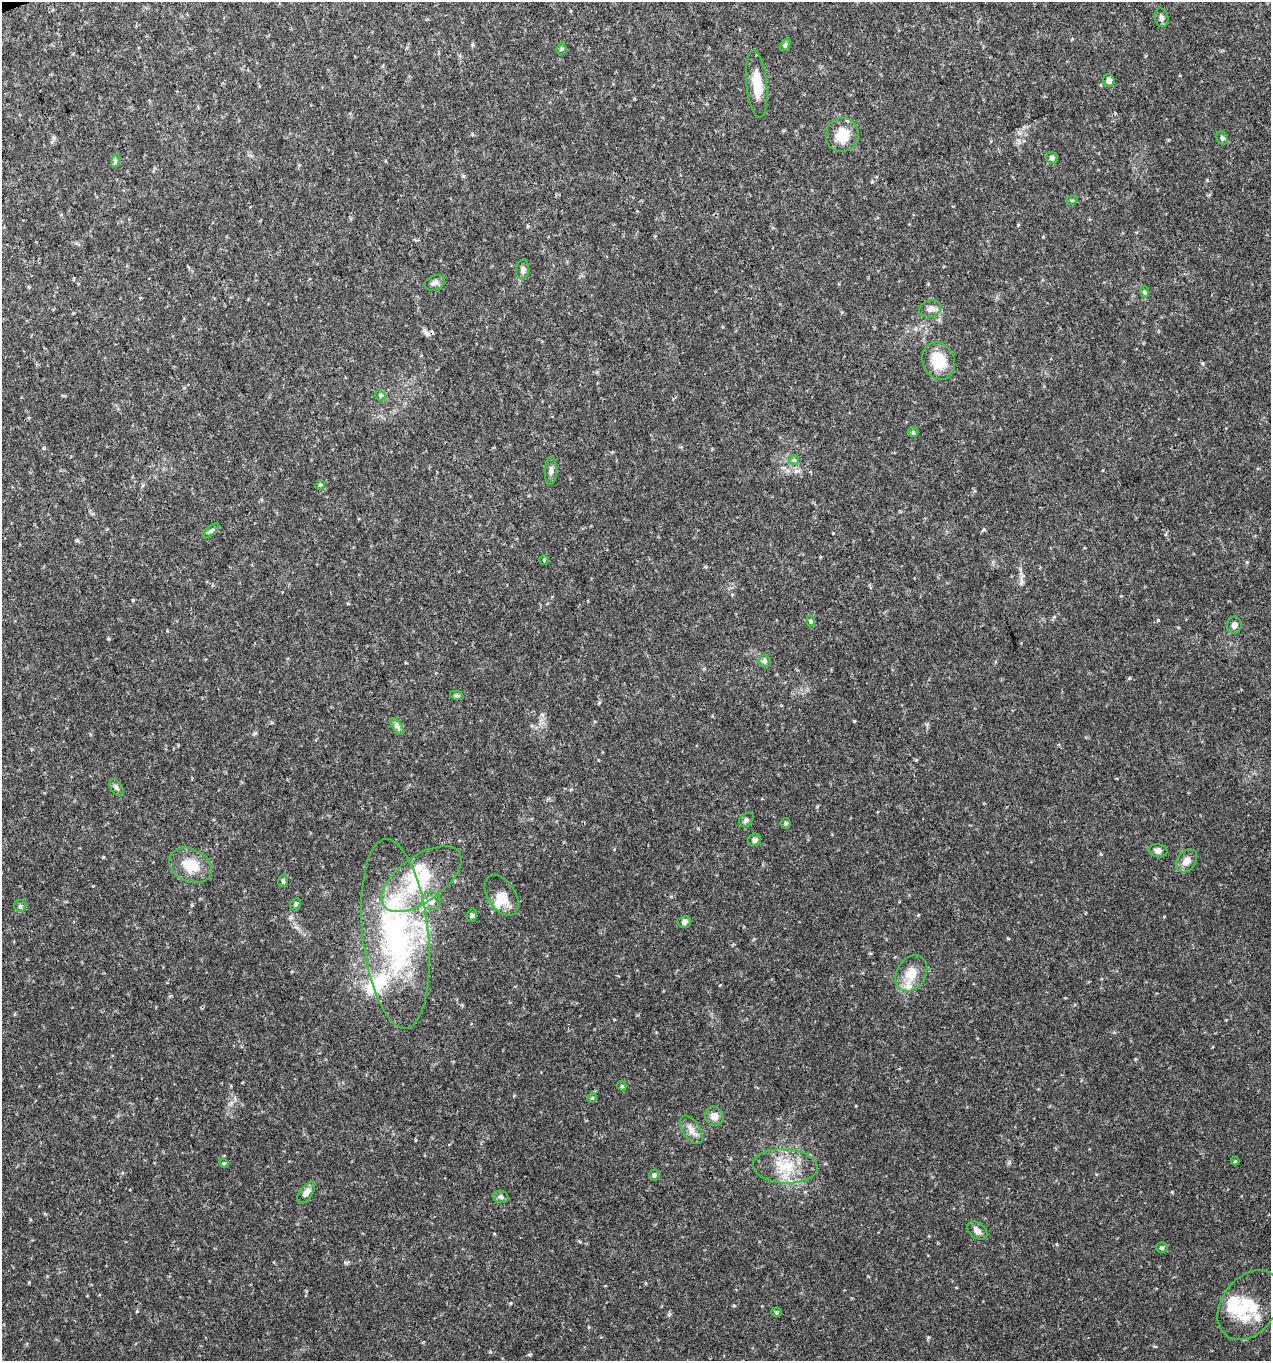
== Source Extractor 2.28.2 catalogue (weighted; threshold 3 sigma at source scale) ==
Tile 11 of 4 x 4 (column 3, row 3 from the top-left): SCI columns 2660-3928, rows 1361-2719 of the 5270 x 5440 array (HDU 1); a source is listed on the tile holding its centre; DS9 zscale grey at full resolution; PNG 1273 x 1363 px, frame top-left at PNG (2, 2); each listed source drawn as its Kron ellipse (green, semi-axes under 4 px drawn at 4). Shown black and unused: <1% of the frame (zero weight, under 3 of 4 exposures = <1% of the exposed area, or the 3 px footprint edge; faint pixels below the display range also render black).
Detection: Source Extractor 2.28.2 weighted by HDU 2 'WHT'; one run over the whole footprint, this tile lists its part. Background 0.03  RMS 0.0037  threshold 0.0167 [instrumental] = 3 sigma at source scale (4.5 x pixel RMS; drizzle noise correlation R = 1.50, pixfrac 1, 0.0396/0.0396 arcsec/px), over >= 5 px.
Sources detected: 67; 2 cosmic-ray / hot-pixel residue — neither listed nor drawn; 7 inside a brighter listed object's ellipse — not listed separately; the other 58 listed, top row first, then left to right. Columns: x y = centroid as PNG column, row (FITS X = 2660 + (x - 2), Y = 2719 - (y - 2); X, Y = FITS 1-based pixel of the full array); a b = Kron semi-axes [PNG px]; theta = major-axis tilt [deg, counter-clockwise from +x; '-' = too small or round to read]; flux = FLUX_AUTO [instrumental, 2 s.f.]
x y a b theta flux
1161 18 9 7 -80 1.2
785 45 7 4 56 0.66
561 49 5 5 - 0.52
1109 81 6 6 - 1.5
757 84 34 10 -84 6.6
842 135 17 16 - 7.9
1222 138 7 5 -56 0.71
1052 158 6 5 - 1.1
115 161 7 4 72 0.67
1072 200 6 3 18 0.38
523 269 10 6 85 1.3
435 283 11 7 23 1.5
1145 292 6 4 -88 0.52
930 309 11 8 17 1.9
939 361 19 16 -66 9.8
380 395 6 4 -46 0.54
913 432 5 5 - 0.53
794 460 5 5 - 0.53
551 471 14 6 87 1.4
320 485 5 4 - 0.41
211 531 10 4 42 0.78
544 560 5 4 - 0.43
810 621 6 4 -88 0.53
1234 625 8 7 - 1.5
765 661 6 5 - 0.77
457 696 7 4 -19 0.55
397 726 10 5 -55 1.1
116 787 9 5 -56 0.93
746 820 8 6 44 1
785 823 5 5 - 0.59
755 840 6 6 - 1.2
1158 851 9 6 -4 1.5
1187 861 13 9 52 2.8
191 865 22 16 -28 8.6
422 879 46 23 36 24
283 881 6 5 - 0.6
502 895 22 14 -57 4.7
431 901 9 9 - 2.7
296 904 6 5 - 0.69
20 906 6 6 - 0.82
472 915 7 5 76 0.72
684 922 6 6 - 1.3
395 934 95 33 -84 87
911 973 19 14 58 5.8
622 1086 5 4 - 0.5
592 1098 5 4 - 0.42
714 1116 10 9 - 2.5
691 1130 16 8 -57 2.6
1235 1161 4 4 - 0.34
224 1163 5 4 - 0.46
785 1166 32 17 -3 11
654 1175 6 4 72 0.81
306 1193 12 6 52 2.1
501 1197 8 6 -14 0.96
977 1231 11 7 -39 1.9
1162 1248 5 5 - 0.56
1249 1305 38 27 53 15
776 1312 5 4 - 0.51
Unlisted compact peaks at least as high as the median listed source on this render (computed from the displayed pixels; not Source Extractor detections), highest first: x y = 1129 678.